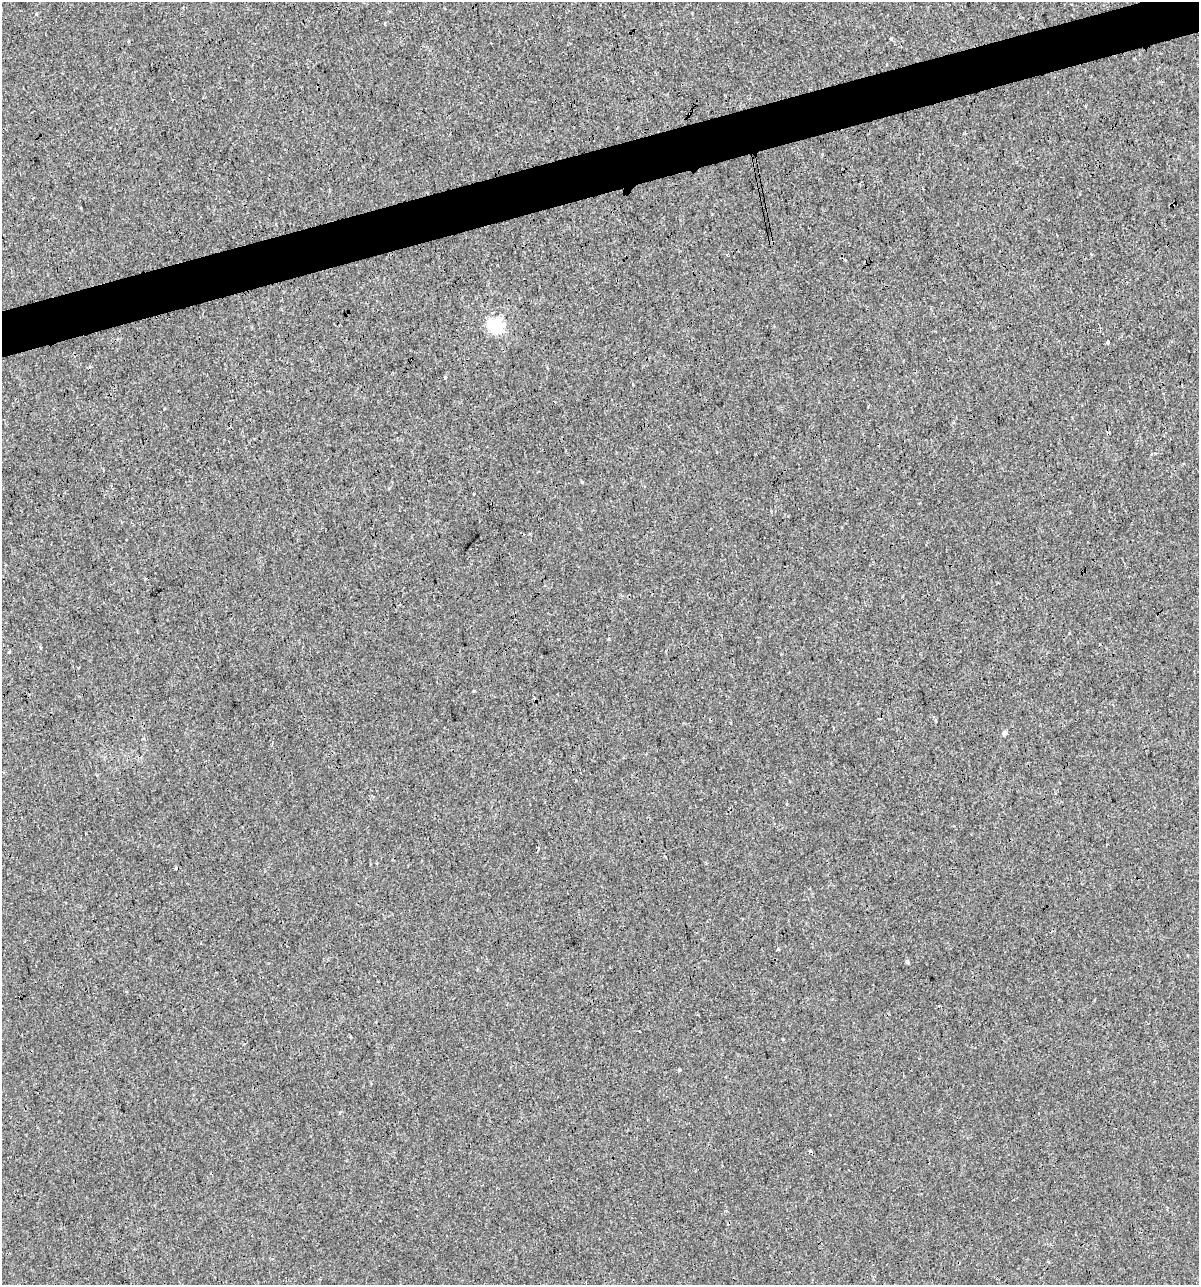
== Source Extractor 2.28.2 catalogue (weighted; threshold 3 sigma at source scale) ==
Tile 10 of 4 x 4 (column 2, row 3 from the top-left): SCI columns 1244-2440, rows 1284-2566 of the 4930 x 5132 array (HDU 1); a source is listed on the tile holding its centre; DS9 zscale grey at full resolution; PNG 1201 x 1287 px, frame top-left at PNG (2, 2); no overlay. Shown black and unused: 4% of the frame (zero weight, under 3 of 4 exposures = <1% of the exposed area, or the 3 px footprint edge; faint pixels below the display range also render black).
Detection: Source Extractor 2.28.2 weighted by HDU 2 'WHT'; one run over the whole footprint, this tile lists its part. Background 4.00e-05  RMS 0.0017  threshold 0.00747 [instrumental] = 3 sigma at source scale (4.5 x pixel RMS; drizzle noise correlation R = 1.50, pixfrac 1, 0.0396/0.0396 arcsec/px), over >= 5 px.
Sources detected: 17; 3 cosmic-ray / hot-pixel residue — not listed; the other 14 listed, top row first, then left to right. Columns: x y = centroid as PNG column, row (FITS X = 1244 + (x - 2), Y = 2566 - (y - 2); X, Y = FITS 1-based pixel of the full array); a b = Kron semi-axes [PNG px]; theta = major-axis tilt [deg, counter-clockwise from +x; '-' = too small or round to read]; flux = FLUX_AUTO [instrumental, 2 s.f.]
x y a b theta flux
891 39 4 4 - 0.34
727 254 3 2 - 0.17
496 325 6 6 - 38
1107 342 4 3 - 1.6
445 377 4 3 - 0.23
1155 453 3 3 - 0.14
474 494 3 2 - 0.36
9 652 3 3 - 0.23
474 691 3 3 - 0.35
1004 733 7 4 18 0.27
538 849 3 3 - 0.21
778 949 5 3 - 0.13
907 962 5 4 - 0.28
679 1070 5 3 - 0.14